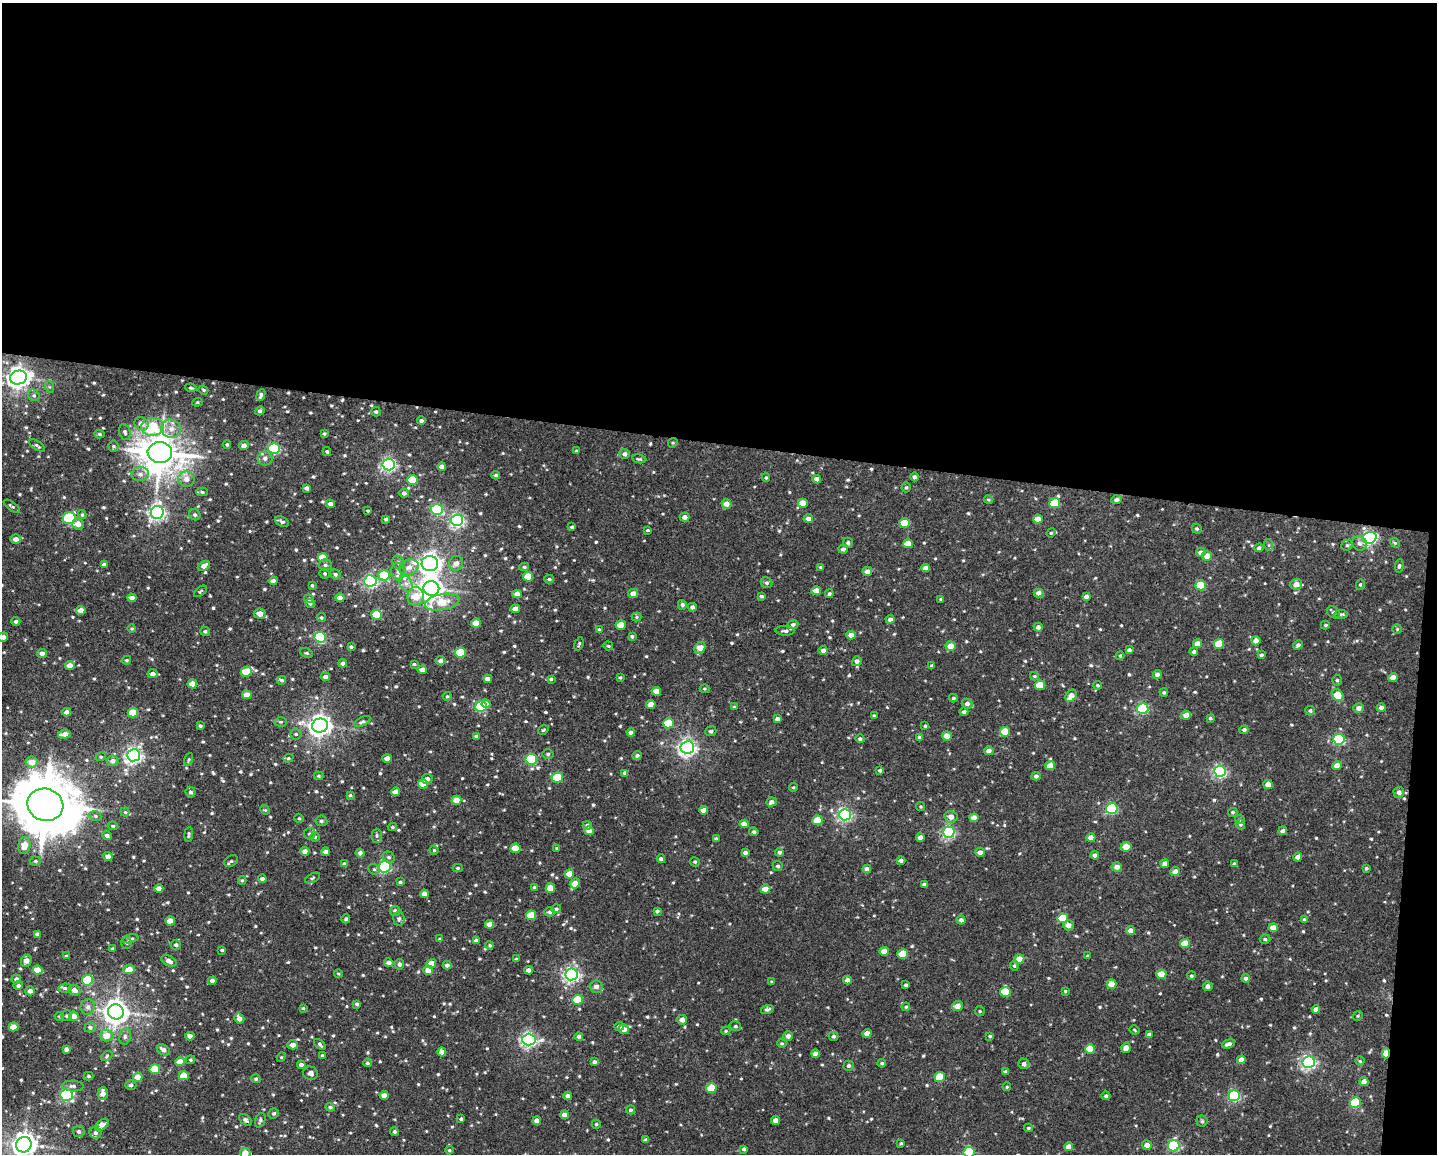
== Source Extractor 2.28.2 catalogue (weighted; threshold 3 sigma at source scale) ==
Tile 3 of 3 x 4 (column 3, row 1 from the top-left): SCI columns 3090-4524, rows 3459-4610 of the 4634 x 4615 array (HDU 1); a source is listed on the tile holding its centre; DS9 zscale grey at full resolution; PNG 1439 x 1156 px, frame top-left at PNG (2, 3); each listed source drawn as its Kron ellipse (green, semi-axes under 4 px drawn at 4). Shown black and unused: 39% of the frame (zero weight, under 3 of 4 exposures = <1% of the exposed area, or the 3 px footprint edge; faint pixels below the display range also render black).
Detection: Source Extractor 2.28.2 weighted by HDU 2 'WHT'; one run over the whole footprint, this tile lists its part. Background 0.049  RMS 0.006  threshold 0.0271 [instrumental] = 3 sigma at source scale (4.5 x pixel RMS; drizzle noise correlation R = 1.50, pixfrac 1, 0.05/0.05 arcsec/px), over >= 5 px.
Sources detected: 726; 5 inside a brighter listed object's ellipse — not listed separately; of the other 721, all 500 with FLUX_AUTO >= 0.703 (the completeness limit of this list) listed and drawn (221 fainter detections not listed), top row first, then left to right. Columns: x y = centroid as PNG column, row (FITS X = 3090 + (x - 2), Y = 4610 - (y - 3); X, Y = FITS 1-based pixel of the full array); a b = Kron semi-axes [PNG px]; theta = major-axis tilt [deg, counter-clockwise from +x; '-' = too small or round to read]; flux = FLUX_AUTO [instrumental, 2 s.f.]
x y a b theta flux
18 378 8 7 - 390
50 387 6 4 -70 0.85
191 388 5 3 - 0.84
203 390 5 4 - 0.76
34 395 6 5 - 1.4
261 395 6 4 66 1.7
197 402 5 4 - 0.84
260 411 5 4 - 1.7
376 412 5 4 - 1.3
421 421 4 4 - 1.6
141 424 7 6 - 3.8
152 427 11 9 1 30
171 429 10 9 - 4.6
125 432 8 5 -71 1.6
100 434 5 4 - 1
324 434 4 3 - 0.87
673 443 5 4 - 0.83
227 444 4 3 - 0.89
37 445 9 3 -33 1.1
244 445 5 4 - 2.8
113 446 5 5 - 0.93
274 448 6 5 - 68
327 451 5 4 - 1
576 451 3 3 - 0.93
160 453 12 10 -8 1600
625 454 5 5 - 2.2
265 458 7 7 - 2.7
639 459 7 4 -11 0.89
389 465 6 5 - 140
442 467 4 4 - 2.8
140 474 9 7 3 2.8
496 475 4 4 - 1.3
914 477 4 4 - 1.6
766 478 4 3 - 0.87
186 479 8 7 - 4.2
817 479 4 4 - 3.6
412 480 5 5 - 19
906 487 5 4 - 1
307 488 4 4 - 2.2
202 492 5 4 - 1.1
404 493 5 4 - 1.8
988 500 5 4 - 0.86
1116 500 5 4 - 2
803 503 5 4 - 7.9
1055 503 5 5 - 22
330 504 4 4 - 2.4
726 504 5 4 - 4
12 506 9 3 -36 1.1
437 509 6 5 - 62
368 511 3 3 - 0.78
157 512 6 6 - 180
82 515 4 4 - 0.81
195 515 6 5 - 1.4
685 517 5 4 - 3
69 518 6 6 - 40
386 519 4 3 - 1.2
808 519 5 4 - 3
1038 519 5 4 - 5.7
457 520 6 5 - 130
282 522 7 4 -24 1.4
905 523 5 4 - 15
78 524 6 5 - 4.1
572 527 4 3 - 1.1
1197 529 5 4 - 1.1
648 530 3 3 - 0.77
1051 533 5 4 - 0.74
1369 538 7 6 - 120
16 539 5 4 - 3.2
848 543 5 5 - 1.4
1360 543 8 7 - 2.1
1395 543 5 4 - 0.84
908 544 5 4 - 7.5
1269 545 6 4 -71 0.93
1347 545 6 5 - 1.1
1259 548 4 4 - 1.5
843 549 5 4 - 1.7
1201 552 4 4 - 3.5
1207 556 5 4 - 5.9
323 557 5 4 - 12
398 562 7 6 - 1.6
456 563 7 7 - 3.4
104 564 4 3 - 2.1
430 564 8 7 - 340
325 565 6 5 - 1.4
204 566 6 4 28 3.6
1399 566 7 4 83 1.1
409 567 10 7 19 4
524 567 5 4 - 0.98
821 567 4 4 - 1
926 568 4 4 - 4
867 571 5 4 - 3.3
398 572 9 7 -88 2.6
325 573 5 5 - 1.1
335 574 5 5 - 1.2
384 575 6 5 - 29
528 577 5 4 - 12
549 579 5 4 - 0.97
273 581 4 4 - 2
370 581 6 5 - 110
406 583 9 6 -62 2.8
767 583 6 5 - 1.3
1296 584 6 5 - 4.5
312 585 4 3 - 0.84
1201 585 5 5 - 23
1360 585 5 4 - 0.79
431 589 8 7 - 490
200 591 7 4 38 0.78
816 591 5 4 - 6
633 593 5 4 - 3.8
1039 593 5 4 - 2.7
517 594 4 4 - 3.6
829 594 4 4 - 1.1
416 596 9 8 - 12
761 596 4 4 - 1.2
1086 597 4 4 - 2.7
132 598 4 4 - 4.3
340 598 4 4 - 5.8
309 599 5 4 - 1.1
941 599 3 3 - 0.93
442 602 17 8 11 16
310 603 5 4 - 1.1
682 605 5 4 - 1.5
692 607 4 4 - 1.8
515 609 4 4 - 4.2
81 610 5 4 - 4.9
1333 612 7 5 -43 1.4
260 614 5 5 - 5.3
1341 614 7 4 2 1.1
377 615 5 5 - 17
637 617 5 4 - 0.73
321 618 4 4 - 1
890 619 4 4 - 2.4
16 621 4 4 - 1.5
476 623 5 4 - 6.8
793 624 5 4 - 1.3
621 625 5 4 - 8.7
1325 625 4 3 - 0.74
1038 627 4 4 - 2.2
132 629 4 4 - 0.78
599 629 3 3 - 0.76
1397 629 4 4 - 0.71
205 631 5 4 - 1.2
785 631 9 5 -2 1.9
851 635 5 4 - 4.6
632 636 4 4 - 1.1
3 637 5 4 - 2.8
320 637 6 5 - 61
1256 641 4 4 - 3.3
579 644 7 3 72 0.87
1197 644 4 4 - 5.6
1219 644 5 5 - 17
1298 645 5 4 - 1.5
608 646 5 4 - 0.71
951 646 5 5 - 6
351 647 4 3 - 1.1
700 648 6 5 - 6.7
823 650 4 4 - 2.7
1129 650 4 3 - 1.5
460 652 5 5 - 28
1194 652 4 4 - 1.3
42 653 5 4 - 2.6
307 653 7 4 -25 0.91
1261 655 4 3 - 1.1
1120 656 4 3 - 0.81
127 660 4 3 - 0.9
440 661 5 4 - 2.1
857 661 5 4 - 2.3
343 663 4 4 - 1.6
414 664 4 4 - 0.75
70 665 4 4 - 5.6
932 666 3 3 - 0.84
422 670 4 4 - 3.8
246 672 6 5 - 16
153 674 5 4 - 2.7
1157 675 4 4 - 2.7
1034 676 4 4 - 0.79
325 677 5 4 - 2.4
620 677 3 3 - 0.79
1393 677 4 4 - 5.2
488 679 4 4 - 2.6
551 679 4 4 - 0.86
282 680 5 4 - 1
1337 680 5 4 - 1.1
192 684 5 4 - 6.6
1040 685 5 4 - 15
1098 685 4 4 - 0.89
704 689 5 3 - 0.74
656 691 5 4 - 5.6
1164 692 4 4 - 0.85
247 695 5 4 - 6.2
1338 695 6 5 - 13
447 696 4 4 - 0.71
1071 696 6 5 - 4.5
953 698 4 3 - 1
486 704 4 4 - 4.7
651 704 4 4 - 6.2
967 704 5 5 - 2.3
481 707 6 5 - 52
734 707 4 4 - 0.72
1359 708 5 5 - 3.3
1381 708 4 4 - 2.4
1143 709 5 5 - 58
1310 711 5 4 - 1.2
67 712 4 4 - 3.3
964 712 4 4 - 1.6
133 713 5 5 - 13
874 715 4 3 - 0.72
1186 715 5 4 - 4.5
1210 718 3 3 - 0.86
777 719 4 4 - 2.4
281 722 6 4 -1 0.99
362 722 9 4 24 1.3
668 723 5 5 - 18
320 725 8 7 - 390
200 726 4 3 - 1.1
925 726 4 4 - 0.75
543 730 5 3 - 0.73
1244 730 4 4 - 1.8
711 731 5 5 - 1.1
631 732 4 4 - 2.2
1005 732 5 5 - 13
64 734 6 4 6 3.4
296 734 5 5 - 1.1
476 736 4 3 - 1.2
947 736 5 4 - 6.6
920 737 4 3 - 1.7
860 739 4 4 - 1.2
1339 739 6 5 - 64
687 747 6 6 - 220
989 751 5 4 - 3
548 754 5 4 - 0.95
134 755 6 6 - 210
637 755 4 4 - 1.2
101 757 5 4 - 0.86
288 758 5 4 - 0.81
387 758 4 4 - 3.3
189 759 7 3 71 0.72
531 759 6 5 - 51
113 761 6 5 - 2.8
32 762 6 5 - 6.6
1050 766 5 4 - 8.2
1337 766 4 4 - 5.7
880 770 4 4 - 1.1
1220 771 6 5 - 110
625 773 4 4 - 2.1
319 776 5 4 - 0.78
1036 776 4 4 - 1.5
557 777 6 5 - 20
427 779 5 5 - 2.4
423 784 5 4 - 11
1268 784 4 4 - 4.5
793 787 4 3 - 0.83
191 792 5 5 - 1.3
396 792 4 4 - 4.7
1399 792 5 5 - 2.5
350 795 4 4 - 0.89
456 800 5 4 - 7.5
771 802 5 4 - 2.6
45 805 18 16 -18 3900
921 806 5 4 - 0.71
1112 809 6 5 - 61
265 810 5 4 - 0.75
704 810 4 4 - 4.7
125 812 4 4 - 0.78
1233 812 4 4 - 0.91
845 815 6 5 - 130
95 816 6 5 - 1.1
951 817 6 6 - 3.3
299 818 5 4 - 0.8
974 818 4 4 - 4.8
1240 819 5 5 - 0.98
817 820 5 5 - 11
321 821 6 5 - 1.3
744 824 4 4 - 5.5
1240 824 5 4 - 1.1
587 825 4 4 - 1.5
113 826 5 4 - 1
392 827 4 4 - 0.86
589 831 4 4 - 3.5
1283 831 4 4 - 1.8
754 832 4 4 - 1.3
949 832 6 5 - 100
189 834 7 3 82 0.99
310 834 6 6 - 1.2
107 835 5 4 - 1.9
377 836 7 5 90 1.2
315 837 4 4 - 0.91
920 837 4 4 - 3.5
716 838 4 3 - 0.83
1091 838 4 4 - 5.2
24 846 9 6 78 8
1126 847 5 4 - 7.8
515 848 5 4 - 11
557 848 4 4 - 1.1
434 850 4 4 - 0.9
305 851 4 4 - 3.6
326 852 4 4 - 3.4
779 852 4 4 - 1.6
980 852 5 4 - 2.5
360 853 4 4 - 1.9
745 853 4 4 - 1.9
1095 855 4 4 - 2.7
108 857 4 4 - 3.7
389 857 6 5 - 1.3
1298 857 4 4 - 4.3
661 859 4 3 - 1.5
35 861 5 4 - 1.2
231 861 7 5 31 1.2
901 861 4 4 - 2.1
695 862 5 4 - 0.93
344 864 4 4 - 1.7
1165 864 4 4 - 3.5
1234 864 4 3 - 1.2
778 866 5 5 - 1.3
385 867 6 5 - 79
1117 867 5 4 - 3.5
458 868 5 4 - 0.86
1366 868 3 3 - 1
374 869 6 5 - 1.1
867 869 4 4 - 2.5
1175 871 5 4 - 3.4
569 874 5 4 - 7.3
312 878 8 3 28 0.75
262 879 4 4 - 2
242 880 4 4 - 0.81
400 882 4 3 - 1.2
575 883 5 5 - 6.4
924 884 4 3 - 1.4
534 887 4 4 - 0.76
550 888 5 4 - 7.8
159 889 4 4 - 5.5
765 889 5 4 - 6.2
424 894 4 4 - 3.5
556 909 5 4 - 1.2
395 911 5 5 - 2.1
657 911 4 4 - 1.4
550 912 5 4 - 1.5
531 915 5 5 - 12
1063 918 5 5 - 18
346 919 4 4 - 1.1
399 919 7 5 -86 1.6
1304 919 4 4 - 0.75
961 920 4 4 - 2.1
170 921 5 4 - 8.1
490 924 4 4 - 6.5
1068 925 5 5 - 3.6
1273 928 5 4 - 7.4
1130 930 4 4 - 3.2
37 934 4 4 - 1.9
130 939 8 3 12 1.3
440 939 4 3 - 0.77
1265 939 5 4 - 1.2
476 941 4 4 - 2.6
126 943 6 5 - 1
1185 944 5 4 - 11
176 945 5 5 - 1.7
490 945 4 4 - 0.89
112 949 3 3 - 0.76
222 950 4 3 - 0.75
884 951 4 4 - 5.2
903 954 5 5 - 14
66 956 4 4 - 0.71
1087 956 4 3 - 0.88
516 959 4 3 - 0.87
1019 959 5 4 - 7.5
26 961 6 5 - 4.6
169 961 8 5 -27 2.9
389 963 4 4 - 2.8
399 964 5 4 - 1.8
431 964 5 4 - 7.3
447 965 4 4 - 2.2
1014 966 5 4 - 0.84
129 969 6 5 - 7.4
38 970 5 4 - 10
428 970 5 5 - 6.1
529 970 4 4 - 2.5
338 974 4 3 - 0.72
572 974 6 6 - 170
1161 974 5 4 - 10
1191 976 4 4 - 1
1246 978 4 4 - 1.7
16 979 5 4 - 2.5
87 980 5 5 - 35
847 980 4 4 - 2.9
212 981 4 4 - 2.7
772 981 4 3 - 0.7
1111 984 5 4 - 7.4
906 985 3 3 - 1
18 986 5 4 - 1.4
1208 986 5 4 - 2.5
596 987 6 6 - 3.2
65 988 6 4 6 1.2
74 990 6 5 - 3.3
30 991 5 4 - 3.2
1065 991 4 4 - 0.74
1005 992 5 5 - 17
578 1000 5 5 - 14
357 1004 4 4 - 1.4
957 1006 5 5 - 5.9
88 1007 8 7 - 2.5
906 1007 4 4 - 0.73
303 1008 4 4 - 0.75
767 1009 6 4 17 1.5
1316 1009 4 4 - 3.4
980 1011 5 5 - 0.83
116 1012 8 7 - 610
59 1016 5 4 - 0.91
66 1016 5 5 - 0.95
74 1016 5 4 - 4.7
1358 1016 5 4 - 0.71
239 1019 5 5 - 3.3
682 1020 5 5 - 3.4
619 1026 5 4 - 1.9
735 1026 6 4 -14 1.1
13 1027 5 4 - 7.4
90 1027 5 5 - 1.4
624 1029 5 4 - 4.6
1135 1030 5 3 - 0.72
726 1031 4 3 - 0.73
867 1033 5 4 - 3.7
1149 1035 4 4 - 2.3
107 1036 6 6 - 6.4
125 1036 8 6 77 1.7
190 1036 4 4 - 3.6
579 1036 4 4 - 1.8
788 1036 5 4 - 2.5
833 1036 5 4 - 1.2
990 1036 4 3 - 0.9
529 1040 7 6 - 160
782 1043 5 4 - 0.81
320 1044 7 3 -43 1.1
1228 1044 7 4 19 2.3
293 1045 5 4 - 3.8
1126 1048 5 4 - 3.9
66 1049 4 4 - 1.6
1090 1049 5 5 - 16
163 1050 7 5 -33 2.9
442 1052 4 4 - 4.8
1386 1053 5 3 - 11
815 1054 4 4 - 4.8
107 1056 6 4 39 0.79
322 1056 3 3 - 1.1
281 1057 5 4 - 0.74
191 1060 5 4 - 0.9
1241 1060 4 4 - 4.8
1360 1061 4 4 - 0.77
180 1062 5 4 - 7.5
594 1062 4 4 - 1.6
1309 1062 6 6 - 140
367 1063 4 4 - 1.1
882 1063 4 4 - 1.1
1024 1064 5 5 - 2
301 1065 4 4 - 2.2
849 1066 5 5 - 1.4
155 1069 5 5 - 20
1005 1072 4 3 - 1.7
310 1073 7 6 - 2.1
88 1076 5 4 - 0.93
184 1076 5 4 - 11
138 1077 4 4 - 6.8
940 1077 5 5 - 20
256 1079 5 4 - 0.88
1364 1082 4 4 - 4.3
131 1085 5 4 - 1
73 1086 11 5 -1 1.9
1007 1087 4 3 - 0.71
711 1088 5 5 - 16
103 1093 6 5 - 4.5
66 1095 6 5 - 86
384 1095 4 4 - 4.9
568 1096 4 4 - 2.8
1106 1096 4 4 - 1.3
1234 1096 6 5 - 69
1355 1103 5 5 - 33
330 1107 5 4 - 1.1
631 1110 4 4 - 1.2
274 1113 5 5 - 1.2
564 1115 4 4 - 3.2
461 1119 4 4 - 1.1
245 1120 7 4 -39 2
260 1120 7 5 68 1.4
776 1120 4 4 - 3.4
537 1121 4 4 - 3.8
1202 1121 5 5 - 1.1
596 1124 4 4 - 0.81
102 1125 8 5 37 4.8
1028 1128 4 3 - 1
79 1132 5 5 - 1.4
394 1132 4 4 - 1.2
95 1133 6 6 - 1.7
646 1140 4 3 - 1.7
901 1143 3 3 - 0.7
24 1145 8 7 - 490
1147 1145 5 5 - 3.4
1174 1146 6 5 - 59
1069 1147 4 4 - 4.8
744 1149 4 4 - 1.7
449 1150 4 3 - 0.79
969 1152 5 5 - 49
245 1153 5 5 - 5.5
Overlapping masked pixels (flux is a lower limit): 1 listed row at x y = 1386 1053
Isophote crosses this tile's border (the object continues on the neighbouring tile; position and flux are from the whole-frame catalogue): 5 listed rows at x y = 3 637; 45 805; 24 1145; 969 1152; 245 1153